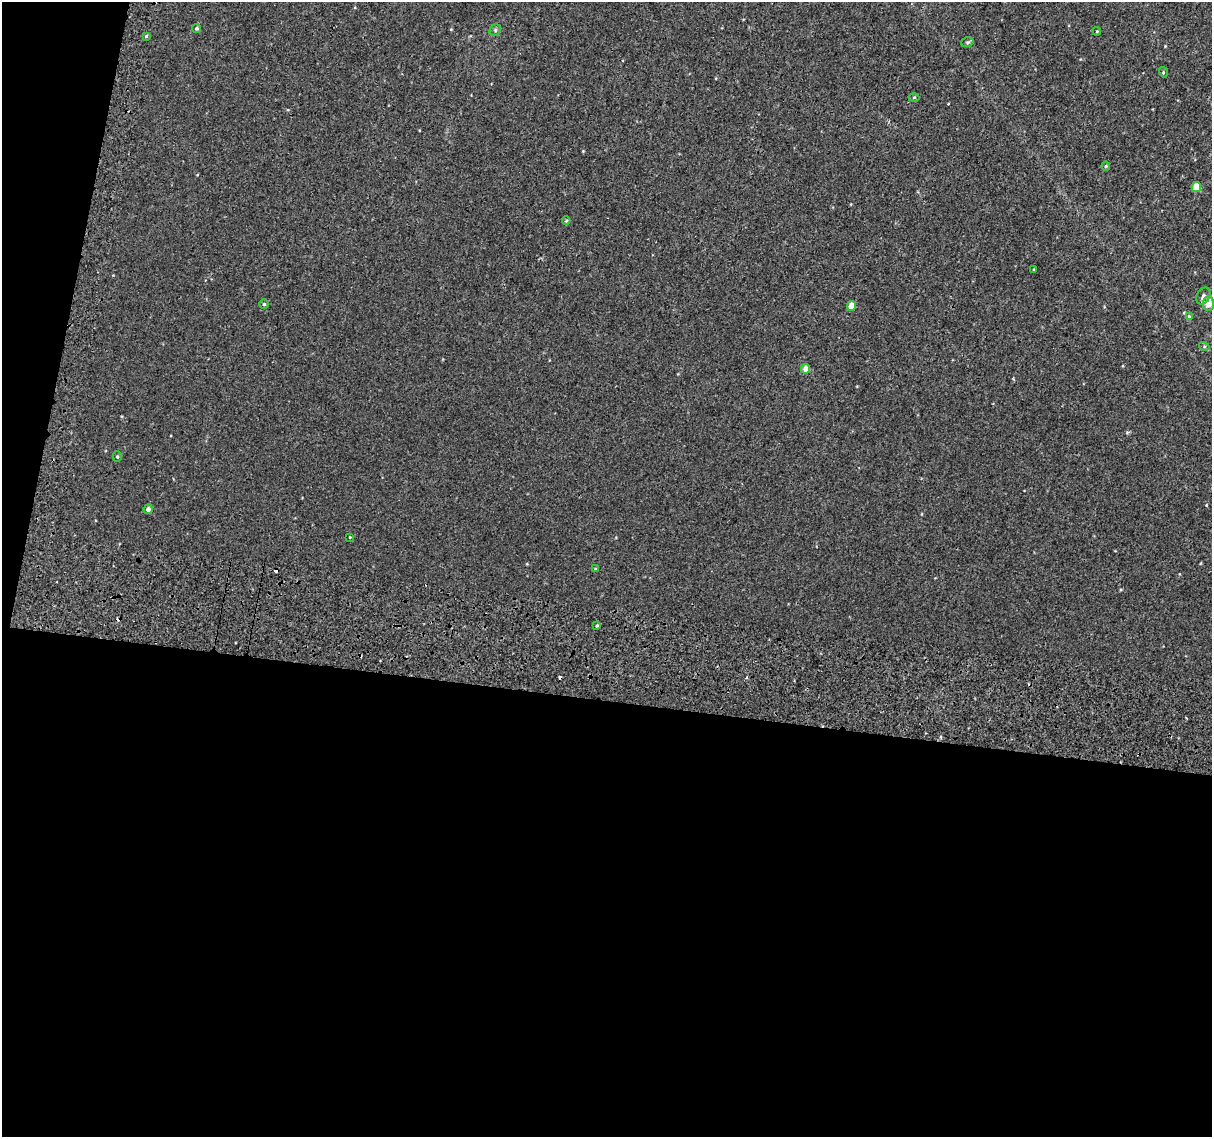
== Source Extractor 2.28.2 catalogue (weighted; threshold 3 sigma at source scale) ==
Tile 13 of 4 x 4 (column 1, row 4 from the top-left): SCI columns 48-1257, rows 330-1464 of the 4945 x 5257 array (HDU 1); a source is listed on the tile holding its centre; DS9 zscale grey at full resolution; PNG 1214 x 1139 px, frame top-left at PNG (2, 2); each listed source drawn as its Kron ellipse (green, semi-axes under 4 px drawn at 4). Shown black and unused: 42% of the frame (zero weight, under 2 of 3 exposures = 6% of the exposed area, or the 3 px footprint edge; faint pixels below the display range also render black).
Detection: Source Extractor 2.28.2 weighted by HDU 2 'WHT'; one run over the whole footprint, this tile lists its part. Background 0.00573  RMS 0.0057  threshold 0.0256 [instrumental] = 3 sigma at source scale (4.5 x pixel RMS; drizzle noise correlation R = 1.50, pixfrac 1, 0.0396/0.0396 arcsec/px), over >= 5 px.
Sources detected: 26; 3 cosmic-ray / hot-pixel residue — neither listed nor drawn; the other 23 listed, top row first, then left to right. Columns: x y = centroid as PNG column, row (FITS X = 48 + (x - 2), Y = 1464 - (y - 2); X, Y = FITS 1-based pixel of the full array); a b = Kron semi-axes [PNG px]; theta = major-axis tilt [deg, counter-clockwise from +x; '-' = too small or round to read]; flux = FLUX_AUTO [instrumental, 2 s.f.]
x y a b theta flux
197 28 5 4 - 0.84
495 30 6 5 - 0.94
1097 31 4 3 - 0.47
146 36 4 3 - 0.54
967 42 6 4 19 0.83
1163 72 5 3 - 0.48
914 97 5 3 - 0.56
1106 166 4 4 - 0.58
1196 187 5 5 - 10
566 221 4 4 - 0.67
1034 270 3 3 - 0.5
1203 296 9 6 63 2
1208 303 7 5 87 6.9
264 304 4 4 - 0.67
851 306 5 4 - 6.2
1189 316 4 4 - 0.58
1204 346 5 3 - 0.68
806 369 5 4 - 4.7
117 456 5 4 - 0.7
148 509 5 4 - 2
349 537 3 3 - 2
595 569 4 3 - 0.55
597 625 3 3 - 1.1